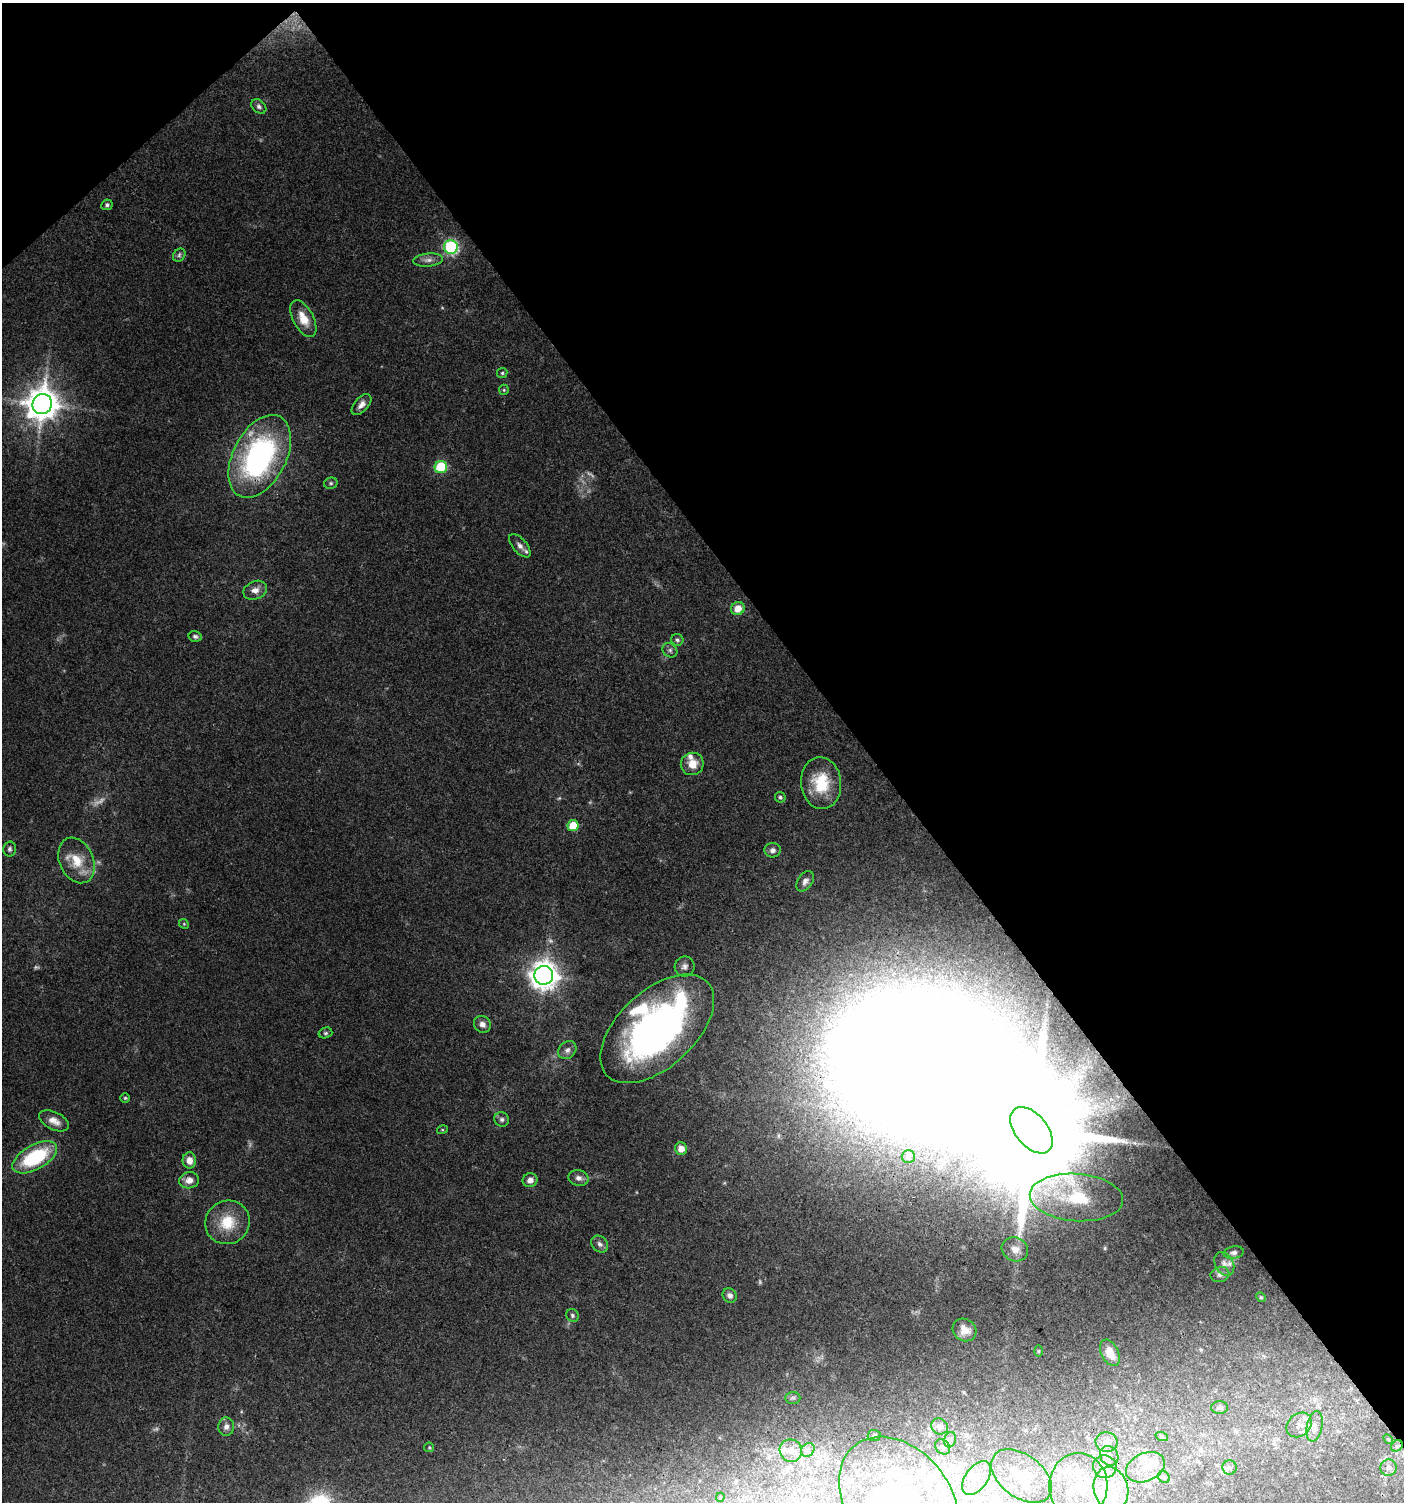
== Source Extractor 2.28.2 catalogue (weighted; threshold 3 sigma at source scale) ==
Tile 3 of 4 x 4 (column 3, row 1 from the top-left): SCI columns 2950-4351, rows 4505-6004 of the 5961 x 6004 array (HDU 1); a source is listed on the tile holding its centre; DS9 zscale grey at full resolution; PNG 1406 x 1504 px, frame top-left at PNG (2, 3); each listed source drawn as its Kron ellipse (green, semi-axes under 4 px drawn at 4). Shown black and unused: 40% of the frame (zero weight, under 3 of 4 exposures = <1% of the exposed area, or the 3 px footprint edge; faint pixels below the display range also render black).
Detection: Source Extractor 2.28.2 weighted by HDU 2 'WHT'; one run over the whole footprint, this tile lists its part. Background 0.075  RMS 0.0049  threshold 0.0221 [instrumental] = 3 sigma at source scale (4.5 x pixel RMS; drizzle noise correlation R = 1.50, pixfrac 1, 0.0396/0.0396 arcsec/px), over >= 5 px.
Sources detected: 115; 4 too faint to see at this stretch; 7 inside a brighter object's white glare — neither listed nor drawn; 17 inside a brighter listed object's ellipse — not listed separately; the other 87 listed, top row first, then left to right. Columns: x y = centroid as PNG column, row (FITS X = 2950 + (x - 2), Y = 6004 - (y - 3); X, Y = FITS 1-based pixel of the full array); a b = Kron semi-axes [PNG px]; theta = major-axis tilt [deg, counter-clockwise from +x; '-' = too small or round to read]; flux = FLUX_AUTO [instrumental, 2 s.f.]
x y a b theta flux
259 106 8 6 -42 1.4
107 205 6 5 - 1.3
451 247 7 7 - 71
179 255 7 5 48 1.2
428 260 15 6 6 2.9
303 319 20 10 -62 8.5
502 373 5 5 - 0.79
504 390 5 5 - 0.64
42 404 10 9 - 960
361 405 12 7 48 3.1
260 456 44 26 62 110
441 467 6 6 - 35
331 483 7 5 14 0.94
520 546 14 7 -49 2.5
255 590 12 9 23 3.4
738 609 7 6 - 6.1
195 636 7 5 -14 1.2
677 640 6 5 - 1.1
670 650 8 6 -39 1.3
692 764 11 11 - 6.7
821 783 26 20 -84 20
780 797 5 5 - 0.96
573 826 5 5 - 11
10 849 7 6 - 1.3
773 850 8 7 - 2.2
76 860 24 17 -66 12
805 881 11 7 55 2.1
184 924 5 4 - 0.58
685 966 10 10 - 2.3
544 975 9 9 - 600
482 1024 9 8 - 2.7
657 1029 69 38 43 190
325 1033 7 5 16 0.93
567 1050 10 8 46 2.2
125 1098 5 4 - 0.65
502 1119 7 7 - 1.4
54 1121 16 8 -26 4.4
442 1130 5 3 - 0.55
1031 1130 27 16 -50 16000
681 1149 6 6 - 4.4
908 1156 6 6 - 1.8
35 1157 25 12 29 37
189 1160 8 7 - 4.4
579 1178 10 7 -12 2.5
189 1180 10 8 11 4.4
530 1180 7 7 - 2.9
1076 1197 47 23 -4 33
227 1222 22 21 - 16
600 1244 9 7 -45 1.9
1015 1249 13 11 -28 4.8
1234 1253 10 6 10 1.6
1224 1264 12 9 -61 3.3
1220 1275 9 7 14 2.1
730 1295 7 6 - 2
1261 1297 5 4 - 0.59
572 1315 7 6 - 1
965 1330 12 10 -35 4.6
1038 1351 6 4 89 0.56
1110 1353 14 8 -64 6.2
793 1398 7 6 - 1.2
1220 1408 8 6 1 1.5
1299 1425 14 11 41 4.2
940 1426 8 7 - 2.7
1314 1426 15 8 80 3.7
226 1427 9 8 - 2.4
874 1436 6 5 - 1.1
1162 1437 6 4 -19 0.76
1388 1439 6 3 -45 0.58
950 1440 8 6 73 1.5
1107 1442 11 9 -12 3.9
1397 1446 6 5 - 0.93
429 1447 5 4 - 0.6
943 1447 8 6 -48 1.7
808 1450 7 6 - 1.5
791 1451 11 11 - 4.4
1109 1456 10 9 - 3.4
1105 1467 12 11 - 5
1145 1467 20 14 23 12
1229 1467 7 7 - 1.6
1389 1468 8 8 - 2
1022 1476 34 21 -37 22
1164 1477 6 5 - 1.1
977 1478 19 11 54 8.4
1078 1486 33 29 87 35
1111 1489 22 17 -76 20
720 1497 4 3 - 0.48
899 1502 72 52 -52 100
Overlapping masked pixels (flux is a lower limit): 1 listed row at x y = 1397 1446
Isophote crosses this tile's border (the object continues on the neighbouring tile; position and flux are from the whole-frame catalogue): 1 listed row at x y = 899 1502